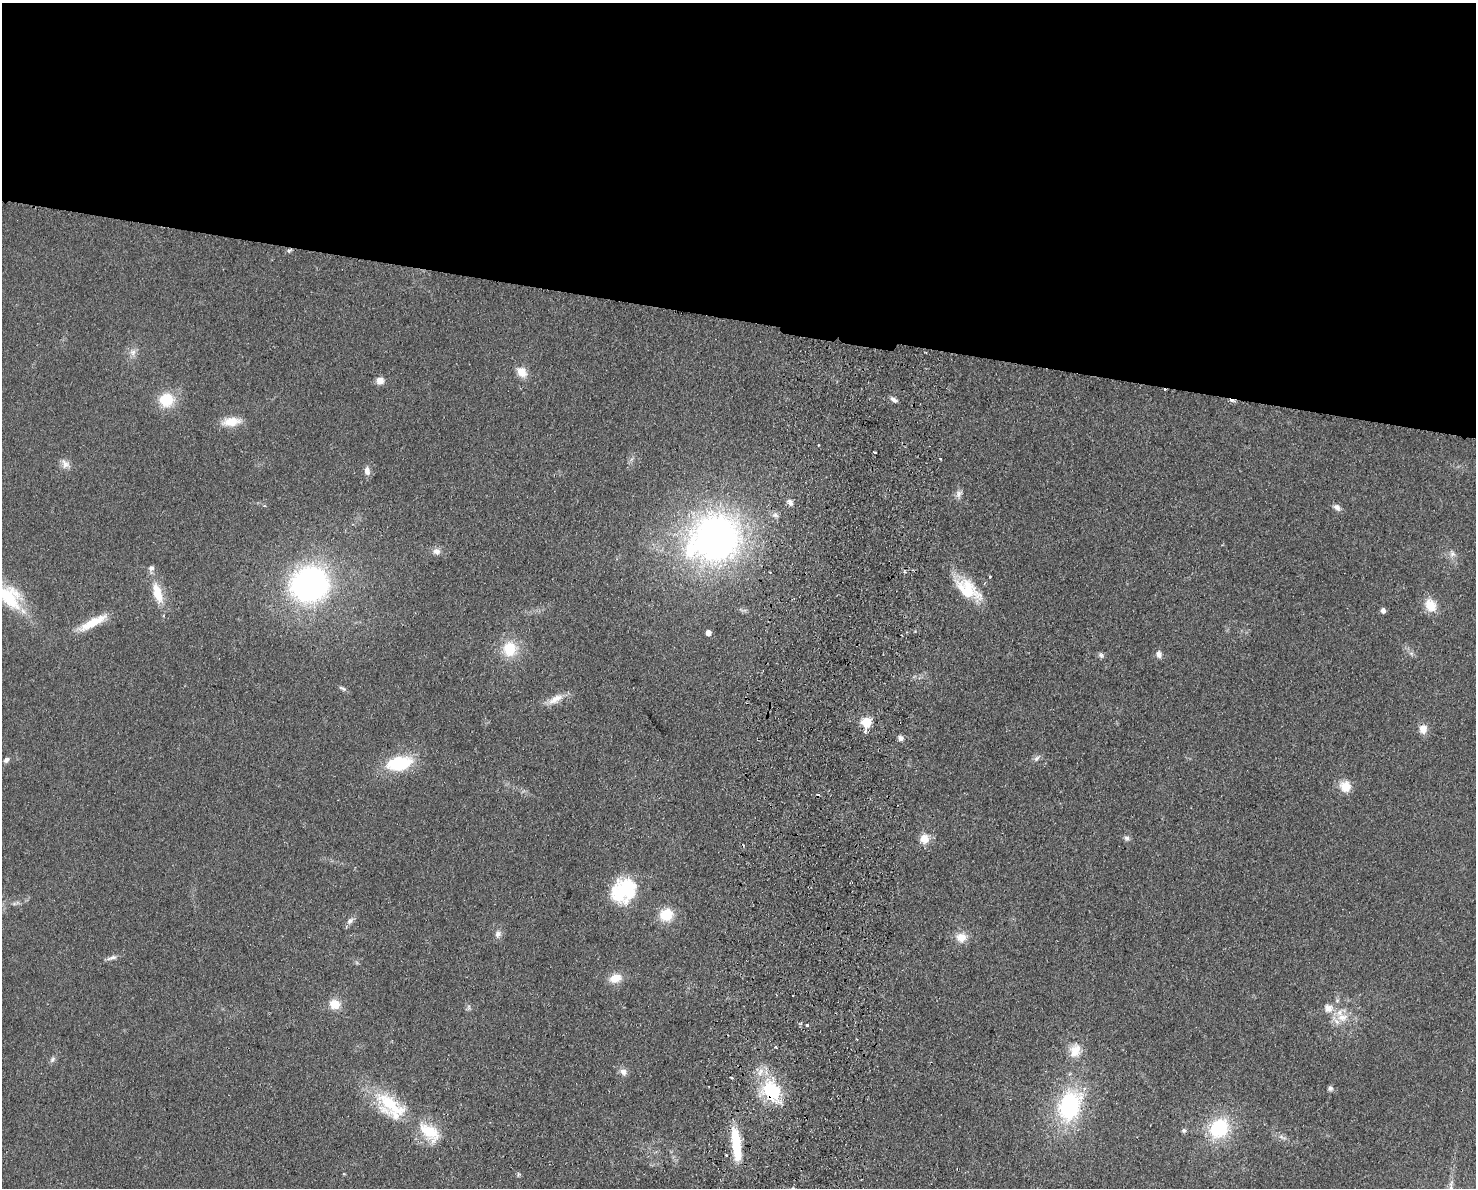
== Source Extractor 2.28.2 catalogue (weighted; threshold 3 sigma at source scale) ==
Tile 2 of 3 x 4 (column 2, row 1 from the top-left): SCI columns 1759-3232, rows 3569-4754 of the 4877 x 4765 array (HDU 1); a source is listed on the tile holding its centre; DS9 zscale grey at full resolution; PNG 1478 x 1190 px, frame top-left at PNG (2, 3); no overlay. Shown black and unused: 27% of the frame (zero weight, under 2 of 3 exposures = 3% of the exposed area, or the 3 px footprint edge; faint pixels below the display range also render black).
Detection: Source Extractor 2.28.2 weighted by HDU 2 'WHT'; one run over the whole footprint, this tile lists its part. Background 0.0934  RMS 0.0095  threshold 0.0426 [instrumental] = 3 sigma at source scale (4.5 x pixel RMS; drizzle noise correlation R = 1.50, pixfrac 1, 0.05/0.05 arcsec/px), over >= 5 px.
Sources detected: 80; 6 cosmic-ray / hot-pixel residue — not listed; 3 inside a brighter listed object's ellipse — not listed separately; the other 71 listed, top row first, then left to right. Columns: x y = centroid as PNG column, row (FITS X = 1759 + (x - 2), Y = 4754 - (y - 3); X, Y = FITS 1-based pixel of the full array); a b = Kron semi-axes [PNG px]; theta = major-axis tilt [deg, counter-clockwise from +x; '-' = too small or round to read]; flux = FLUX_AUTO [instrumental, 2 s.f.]
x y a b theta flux
289 251 6 5 - 1.6
133 352 9 9 - 5
522 372 12 10 -48 11
380 381 8 8 - 6.9
893 399 9 5 -41 3.4
166 400 15 14 - 30
231 422 21 10 7 16
875 452 3 2 - 1.8
940 459 3 3 - 1.1
65 464 14 10 -53 6
367 471 11 7 -80 5.3
959 494 10 8 62 4.2
790 502 10 6 -61 4.1
265 506 4 3 - 1.1
1337 507 11 7 -43 4.1
715 538 42 36 28 500
436 551 10 8 -15 4.9
1452 554 9 8 - 4
990 576 3 2 - 1.5
310 584 35 32 21 260
968 589 36 19 -39 38
157 593 27 11 -74 23
8 596 42 21 -44 54
1430 605 17 12 -63 15
1383 611 5 4 - 4.5
92 623 37 9 28 23
708 633 5 4 - 6
901 635 3 2 - 0.92
510 649 19 17 76 27
1159 654 9 6 -78 4.3
1101 655 7 7 - 2.3
342 688 12 4 -26 2.3
555 699 23 9 30 11
867 722 6 5 - 64
1423 729 12 10 83 7.6
865 731 4 3 - 3.6
901 738 7 6 - 3.3
1036 758 9 7 45 3.2
6 760 8 6 41 3
399 763 28 14 11 50
1345 786 13 12 - 14
1127 838 8 6 -30 2.6
925 839 11 11 - 11
624 891 27 22 34 67
666 915 13 12 - 24
350 921 11 7 40 3.7
498 934 11 8 62 4.5
961 937 12 11 - 11
112 958 14 5 16 3.7
615 978 15 11 20 12
335 1004 12 11 - 14
469 1007 7 4 90 1.9
1329 1008 13 11 -48 9
1342 1017 16 12 -5 15
807 1025 3 3 - 3.1
857 1039 2 2 - 0.96
776 1047 4 2 - 0.94
1075 1050 19 14 69 14
52 1059 9 6 52 2.6
623 1072 10 8 -48 5.1
1330 1088 7 6 - 2.2
771 1091 29 24 -41 53
389 1103 33 27 -27 46
1069 1106 34 24 68 100
1219 1128 22 18 48 60
1184 1130 6 6 - 2
429 1132 32 17 -38 33
1282 1137 14 5 -24 3.9
736 1144 39 9 -83 42
726 1155 3 3 - 1.2
518 1175 7 4 89 1.3
Overlapping masked pixels (flux is a lower limit): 2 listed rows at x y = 715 538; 771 1091
Isophote crosses this tile's border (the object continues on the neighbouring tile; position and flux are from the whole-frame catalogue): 1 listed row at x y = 8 596